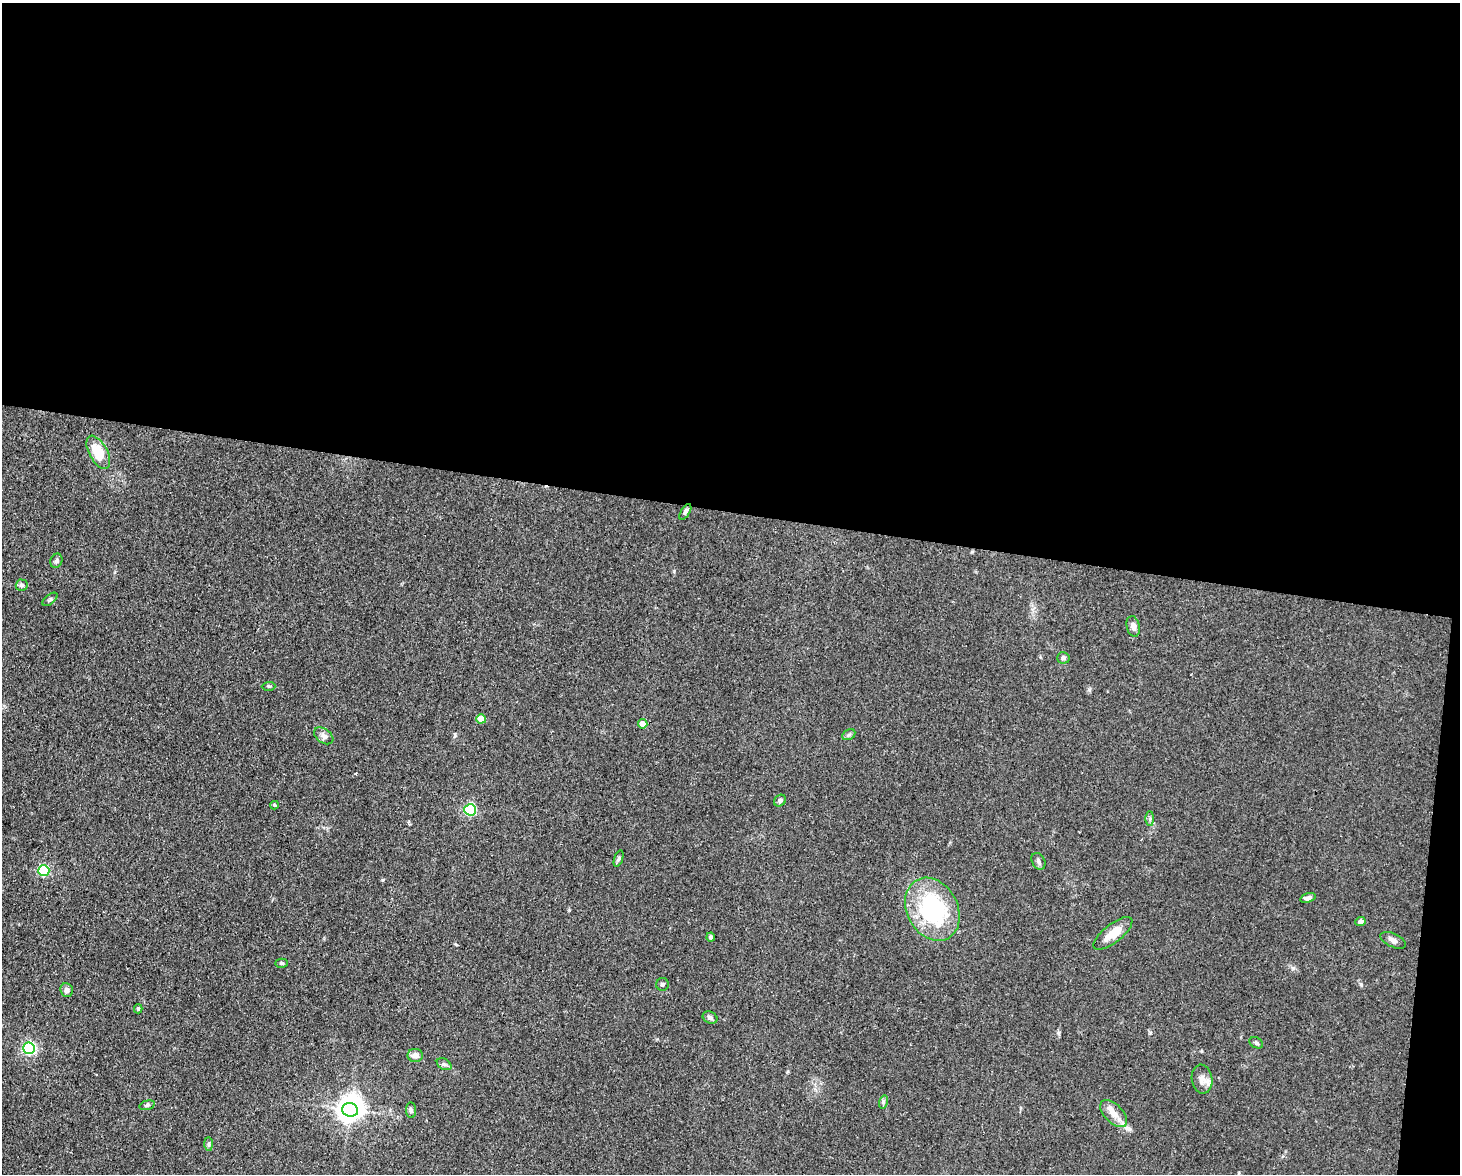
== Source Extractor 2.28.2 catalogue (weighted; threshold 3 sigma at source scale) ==
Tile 3 of 3 x 4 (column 3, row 1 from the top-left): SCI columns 3140-4597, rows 3517-4688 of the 4709 x 4691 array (HDU 1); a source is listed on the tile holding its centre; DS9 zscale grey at full resolution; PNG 1462 x 1176 px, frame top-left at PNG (2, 3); each listed source drawn as its Kron ellipse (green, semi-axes under 4 px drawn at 4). Shown black and unused: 45% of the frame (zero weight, under 3 of 4 exposures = <1% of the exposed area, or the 3 px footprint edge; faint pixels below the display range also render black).
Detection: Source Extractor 2.28.2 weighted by HDU 2 'WHT'; one run over the whole footprint, this tile lists its part. Background 0.0813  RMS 0.0062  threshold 0.0278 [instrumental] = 3 sigma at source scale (4.5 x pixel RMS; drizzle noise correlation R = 1.50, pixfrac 1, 0.05/0.05 arcsec/px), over >= 5 px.
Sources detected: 44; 1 inside a brighter object's white glare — neither listed nor drawn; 2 inside a brighter listed object's ellipse — not listed separately; the other 41 listed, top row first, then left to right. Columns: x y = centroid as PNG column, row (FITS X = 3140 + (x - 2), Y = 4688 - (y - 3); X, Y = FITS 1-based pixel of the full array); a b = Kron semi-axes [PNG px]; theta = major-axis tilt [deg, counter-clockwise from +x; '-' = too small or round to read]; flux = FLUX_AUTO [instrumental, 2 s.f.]
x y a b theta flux
98 452 18 9 -62 17
685 512 9 4 59 1.7
56 561 7 5 66 1.4
22 585 6 5 - 1.6
50 599 9 5 40 1.2
1133 626 10 6 -78 3.1
1063 658 6 5 - 1.3
269 686 7 3 1 0.74
481 719 5 4 - 9.4
643 724 5 4 - 5.4
849 735 7 5 28 1.3
324 736 11 7 -35 2.5
780 801 6 5 - 1.8
274 805 4 4 - 0.65
470 810 6 5 - 76
1150 819 7 4 90 1.2
619 859 9 3 71 1.1
1038 861 9 6 -62 1.7
44 871 5 5 - 65
1308 898 8 4 16 2.4
932 909 33 25 -62 68
1360 921 5 4 - 2.6
1113 933 24 9 39 10
711 937 4 4 - 1.5
1393 940 14 6 -25 2.6
282 963 6 4 -3 1
662 984 6 6 - 1.3
67 990 7 6 - 2
138 1009 4 3 - 0.85
710 1017 8 5 -25 1.9
1256 1043 7 5 -28 1.4
29 1048 6 5 - 110
415 1055 7 6 - 3.6
444 1064 8 5 -30 1.4
1202 1079 14 10 -81 4.1
883 1102 7 4 73 1.1
147 1105 8 4 15 1.1
350 1110 8 7 - 460
411 1110 8 5 -85 1.5
1114 1114 17 9 -46 6.3
209 1144 7 4 -89 1.1
Unlisted compact peaks at least as high as the median listed source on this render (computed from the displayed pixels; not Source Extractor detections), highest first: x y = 1361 984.